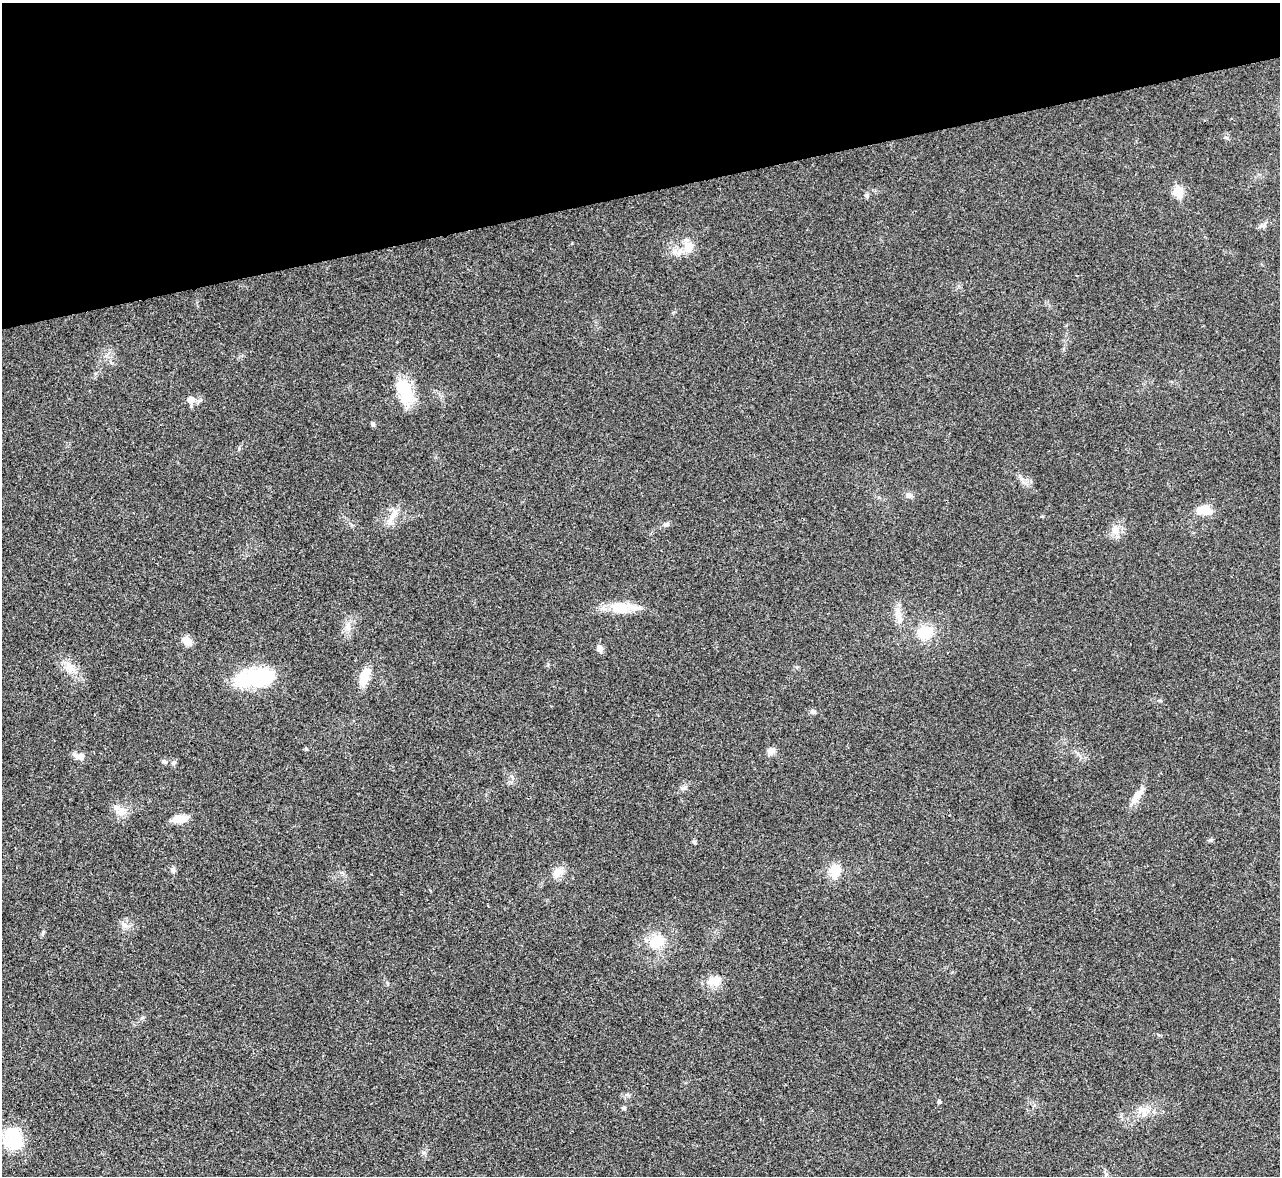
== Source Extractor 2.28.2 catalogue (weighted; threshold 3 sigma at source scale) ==
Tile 3 of 4 x 4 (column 3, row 1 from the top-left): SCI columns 2562-3839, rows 3783-4956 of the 5119 x 5100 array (HDU 1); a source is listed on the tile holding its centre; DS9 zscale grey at full resolution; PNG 1282 x 1178 px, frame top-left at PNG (2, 3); no overlay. Shown black and unused: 16% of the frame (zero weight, under 3 of 4 exposures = <1% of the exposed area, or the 3 px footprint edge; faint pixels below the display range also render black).
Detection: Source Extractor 2.28.2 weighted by HDU 2 'WHT'; one run over the whole footprint, this tile lists its part. Background 0.0221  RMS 0.0044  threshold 0.0197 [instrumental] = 3 sigma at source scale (4.5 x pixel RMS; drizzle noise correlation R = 1.50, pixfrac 1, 0.05/0.05 arcsec/px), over >= 5 px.
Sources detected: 43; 1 inside a brighter object's white glare — not listed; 1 inside a brighter listed object's ellipse — not listed separately; the other 41 listed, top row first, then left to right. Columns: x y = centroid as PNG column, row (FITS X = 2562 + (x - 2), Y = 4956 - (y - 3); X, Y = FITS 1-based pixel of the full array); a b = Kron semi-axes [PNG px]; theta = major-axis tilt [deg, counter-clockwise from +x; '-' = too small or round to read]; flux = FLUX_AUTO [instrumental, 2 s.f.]
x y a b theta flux
1226 137 6 4 -2 0.67
1178 191 6 5 - 20
867 196 6 6 - 0.92
689 247 14 12 80 4.8
675 252 7 4 -18 1.3
405 391 32 16 -69 16
191 400 7 6 - 4.1
373 424 5 5 - 0.76
908 495 8 6 -15 1.3
1203 509 16 12 20 5.8
393 515 19 7 62 4.1
667 524 8 5 33 1
1116 531 11 10 - 3.3
619 608 25 15 -10 9.8
899 617 22 6 90 3.7
348 627 7 4 72 1.3
925 632 13 12 - 12
187 641 10 8 -45 4.1
600 648 8 7 - 2.3
70 667 18 10 -48 4.8
364 677 22 10 72 7.2
256 678 45 19 5 30
813 712 7 6 - 1.1
306 749 4 4 - 0.52
771 751 10 8 19 2
81 756 9 8 - 2.8
164 761 6 5 - 0.78
1138 795 20 8 48 4
121 812 12 9 -2 3.5
182 819 15 11 16 4.4
1210 840 6 4 41 0.65
173 869 7 5 69 0.98
835 871 19 12 76 6.9
558 872 14 10 44 3.7
125 925 7 4 -19 1.1
657 941 21 15 30 9.8
714 981 21 12 0 5.1
939 1101 4 4 - 0.92
624 1108 5 4 - 0.78
1143 1110 13 8 -6 3.5
13 1139 29 23 -83 17
Unlisted compact peaks at least as high as the median listed source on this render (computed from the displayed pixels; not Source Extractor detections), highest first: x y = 174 762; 684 788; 43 932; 423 1152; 572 243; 1042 516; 239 449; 548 664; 96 373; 1022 479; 693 842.